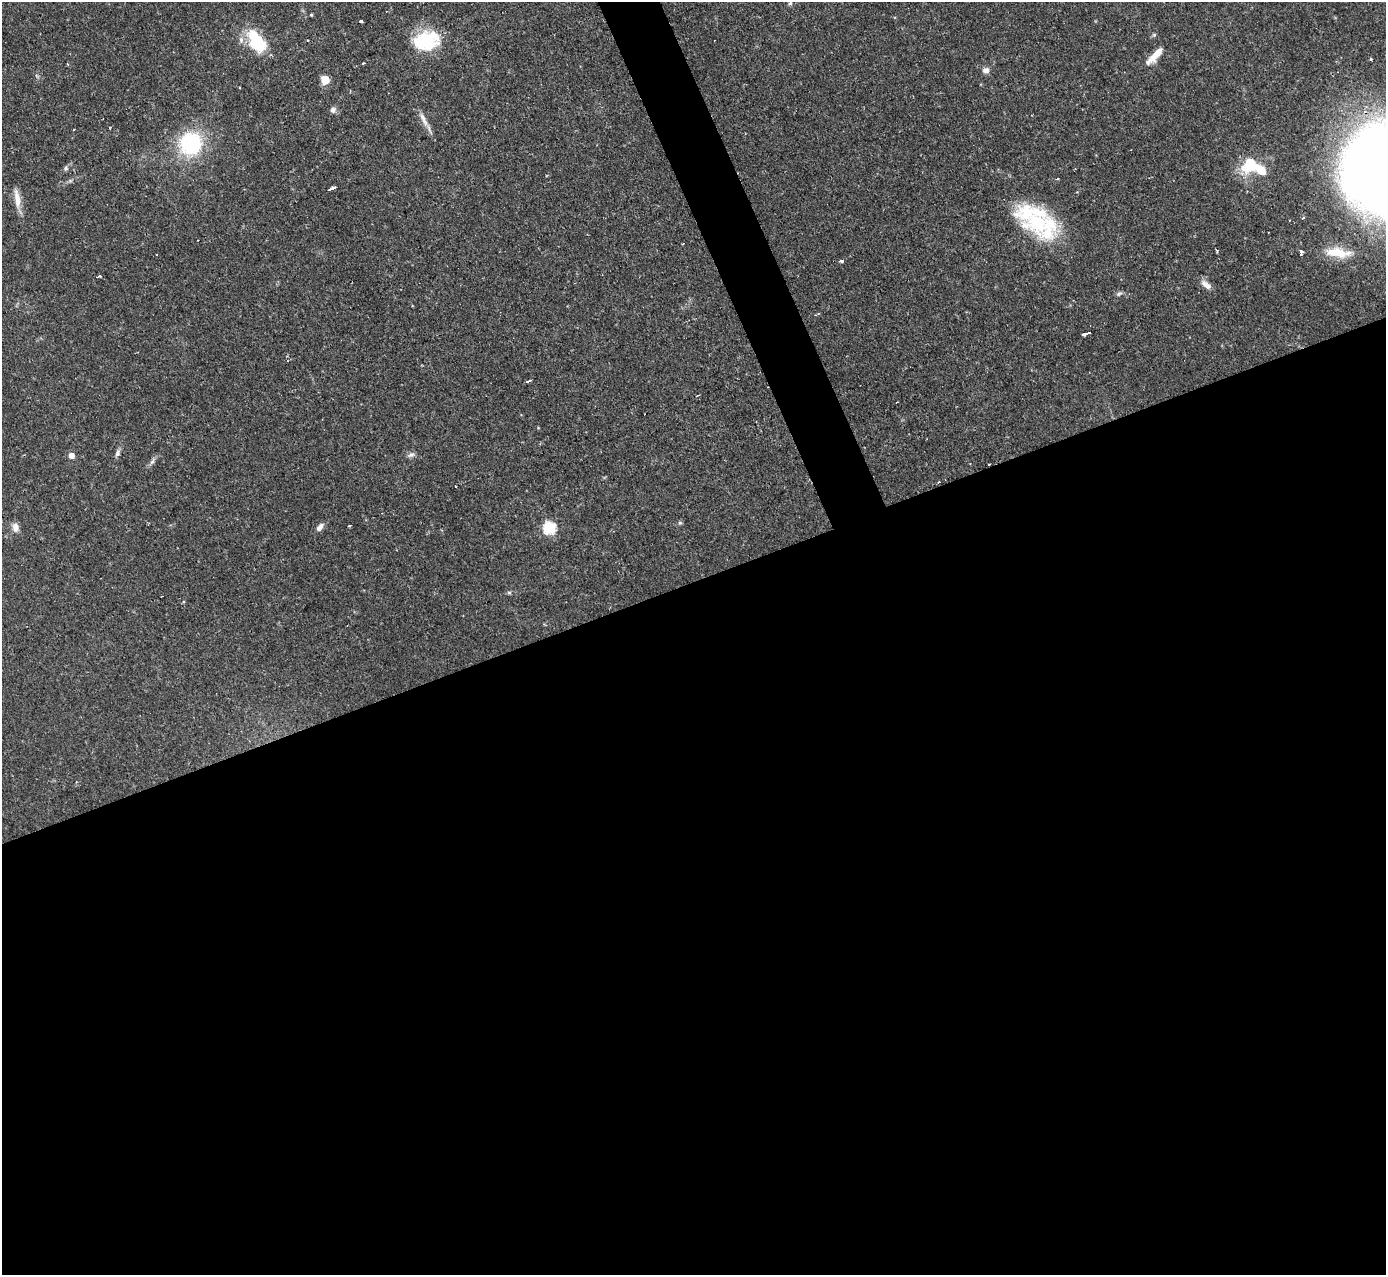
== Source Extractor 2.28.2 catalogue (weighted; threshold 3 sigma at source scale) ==
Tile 15 of 4 x 4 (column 3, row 4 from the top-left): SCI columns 2767-4150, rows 146-1418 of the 5533 x 5515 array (HDU 1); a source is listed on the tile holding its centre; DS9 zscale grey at full resolution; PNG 1388 x 1277 px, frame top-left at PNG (2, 2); no overlay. Shown black and unused: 56% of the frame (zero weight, under 2 of 3 exposures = <1% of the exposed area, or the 3 px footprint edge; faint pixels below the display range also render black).
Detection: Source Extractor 2.28.2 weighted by HDU 2 'WHT'; one run over the whole footprint, this tile lists its part. Background 0.121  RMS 0.0064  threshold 0.0289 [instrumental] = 3 sigma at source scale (4.5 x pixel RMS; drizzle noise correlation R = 1.50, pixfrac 1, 0.05/0.05 arcsec/px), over >= 5 px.
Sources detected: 45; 2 inside a brighter listed object's ellipse — not listed separately; the other 43 listed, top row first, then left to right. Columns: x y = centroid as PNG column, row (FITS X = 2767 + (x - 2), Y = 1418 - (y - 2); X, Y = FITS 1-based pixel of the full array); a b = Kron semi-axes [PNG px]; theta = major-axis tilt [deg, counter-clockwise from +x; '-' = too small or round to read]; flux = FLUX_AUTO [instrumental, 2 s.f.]
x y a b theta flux
790 3 5 5 - 0.98
311 15 4 3 - 0.78
361 21 3 3 - 1.8
256 41 30 16 -57 29
307 41 3 2 - 0.9
426 41 28 21 11 37
1155 55 25 7 47 9.2
1371 59 3 3 - 0.94
363 63 3 2 - 0.82
986 70 9 7 21 2.6
325 80 9 8 - 6.9
333 110 8 7 - 2.3
423 119 23 6 -63 5.3
191 143 15 14 - 72
1250 163 23 16 62 21
66 168 6 5 - 1.1
1058 179 3 2 - 1
332 188 7 3 20 4.4
17 199 25 7 -81 7.1
1038 223 50 28 -30 62
1217 251 5 2 - 0.85
1301 252 4 4 - 8.8
1336 252 31 12 -8 15
841 260 3 3 - 12
99 276 4 2 - 1.5
1205 284 15 7 -37 4.4
1119 294 8 5 36 1.5
818 314 4 3 - 0.99
1086 334 9 3 21 13
528 381 4 3 - 4.1
118 453 9 5 67 2.1
71 455 5 5 - 4.5
411 455 10 6 15 2
152 461 10 5 61 1.9
989 464 2 2 - 0.65
939 482 3 3 - 0.67
456 487 2 2 - 0.7
680 523 6 4 0 0.92
349 526 3 2 - 1.1
15 527 11 8 -80 3.9
320 527 11 6 52 3.1
549 528 6 6 - 65
509 592 7 4 -1 1
Overlapping masked pixels (flux is a lower limit): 1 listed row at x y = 989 464